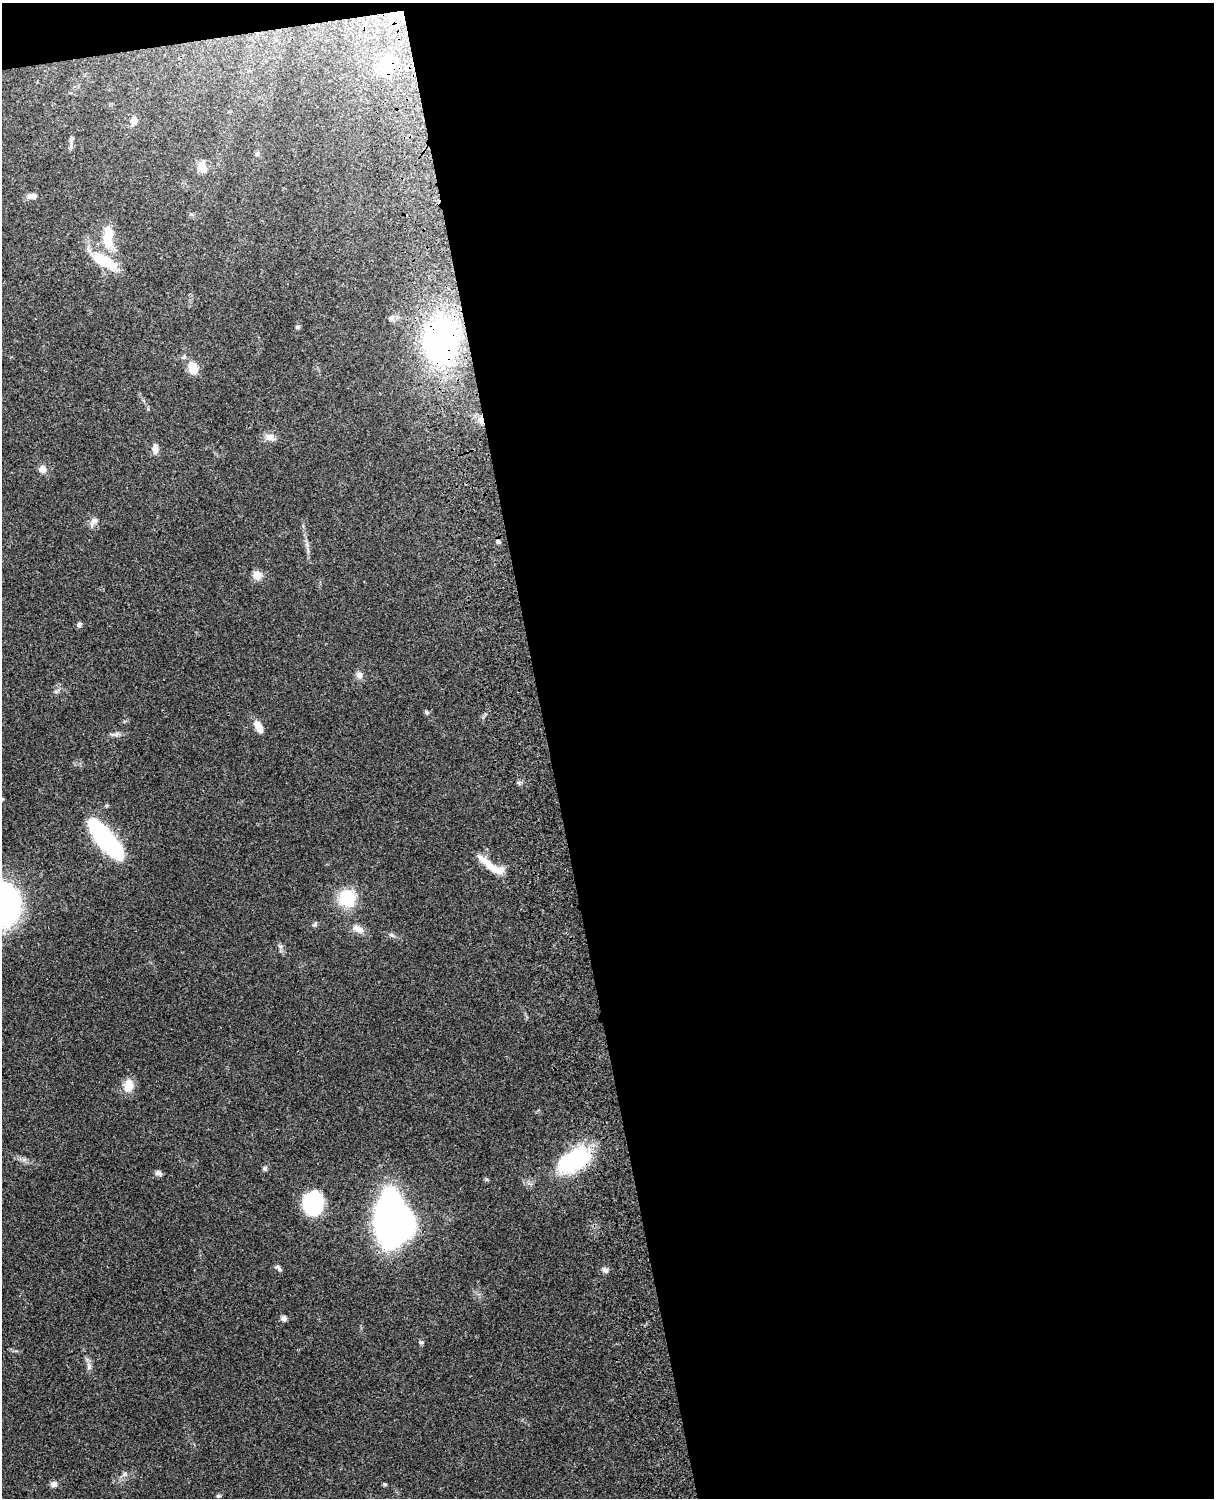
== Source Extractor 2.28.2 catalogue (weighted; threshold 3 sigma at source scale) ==
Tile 4 of 4 x 3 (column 4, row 1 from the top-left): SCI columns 3758-4969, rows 3268-4763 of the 5088 x 4926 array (HDU 1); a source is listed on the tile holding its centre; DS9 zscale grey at full resolution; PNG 1216 x 1500 px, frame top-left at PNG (2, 3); no overlay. Shown black and unused: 56% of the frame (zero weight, under 3 of 4 exposures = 6% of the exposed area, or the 3 px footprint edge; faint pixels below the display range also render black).
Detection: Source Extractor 2.28.2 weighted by HDU 2 'WHT'; one run over the whole footprint, this tile lists its part. Background 0.0779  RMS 0.0058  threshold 0.0263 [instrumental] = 3 sigma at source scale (4.5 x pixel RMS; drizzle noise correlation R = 1.50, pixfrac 1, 0.05/0.05 arcsec/px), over >= 5 px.
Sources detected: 51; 3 inside a brighter object's white glare — not listed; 2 inside a brighter listed object's ellipse — not listed separately; the other 46 listed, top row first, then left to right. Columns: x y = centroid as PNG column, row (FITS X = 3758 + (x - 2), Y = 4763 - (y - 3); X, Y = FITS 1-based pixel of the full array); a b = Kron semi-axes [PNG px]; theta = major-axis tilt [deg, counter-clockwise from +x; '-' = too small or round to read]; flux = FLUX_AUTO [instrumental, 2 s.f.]
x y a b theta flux
387 66 26 18 49 24
134 121 8 7 - 4.1
71 139 9 6 78 1.9
258 154 6 5 - 1
203 167 15 9 -67 5.2
33 196 13 6 -1 2.7
108 238 32 11 89 14
103 261 25 10 -26 23
391 318 7 7 - 2
298 327 6 5 - 0.91
441 341 43 30 88 150
193 368 17 10 -66 7.5
481 420 9 6 -80 2.5
270 437 12 9 -9 3.6
155 449 9 6 90 4
42 469 7 6 - 5.1
94 521 11 8 43 2.8
499 542 5 5 - 1.2
307 545 7 5 -48 1.4
257 575 10 10 - 4.6
79 624 5 5 - 1.9
359 675 10 7 -46 2.6
426 712 6 5 - 0.98
258 726 15 8 -59 5.8
105 840 32 18 -48 56
490 866 38 8 -44 10
347 898 16 15 - 24
10 900 25 15 -64 58
315 924 7 5 30 1.1
358 929 18 8 -21 4.4
391 935 7 5 -2 1.2
128 1086 16 13 84 7
573 1160 35 19 30 56
265 1168 7 5 89 1.1
159 1173 10 6 -16 1.6
313 1203 20 16 88 44
390 1219 33 18 -89 440
278 1268 10 5 -55 1.4
605 1270 8 6 0 1.6
284 1318 7 6 - 2.1
421 1342 7 4 0 0.78
89 1367 9 6 -76 1.9
125 1474 7 6 - 1.5
54 1484 9 7 11 2.2
385 1484 5 4 - 0.75
218 1496 6 4 42 0.83
Overlapping masked pixels (flux is a lower limit): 4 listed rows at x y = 387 66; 441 341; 481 420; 573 1160
Unlisted compact peaks at least as high as the median listed source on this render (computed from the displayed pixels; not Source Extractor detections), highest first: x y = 280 946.